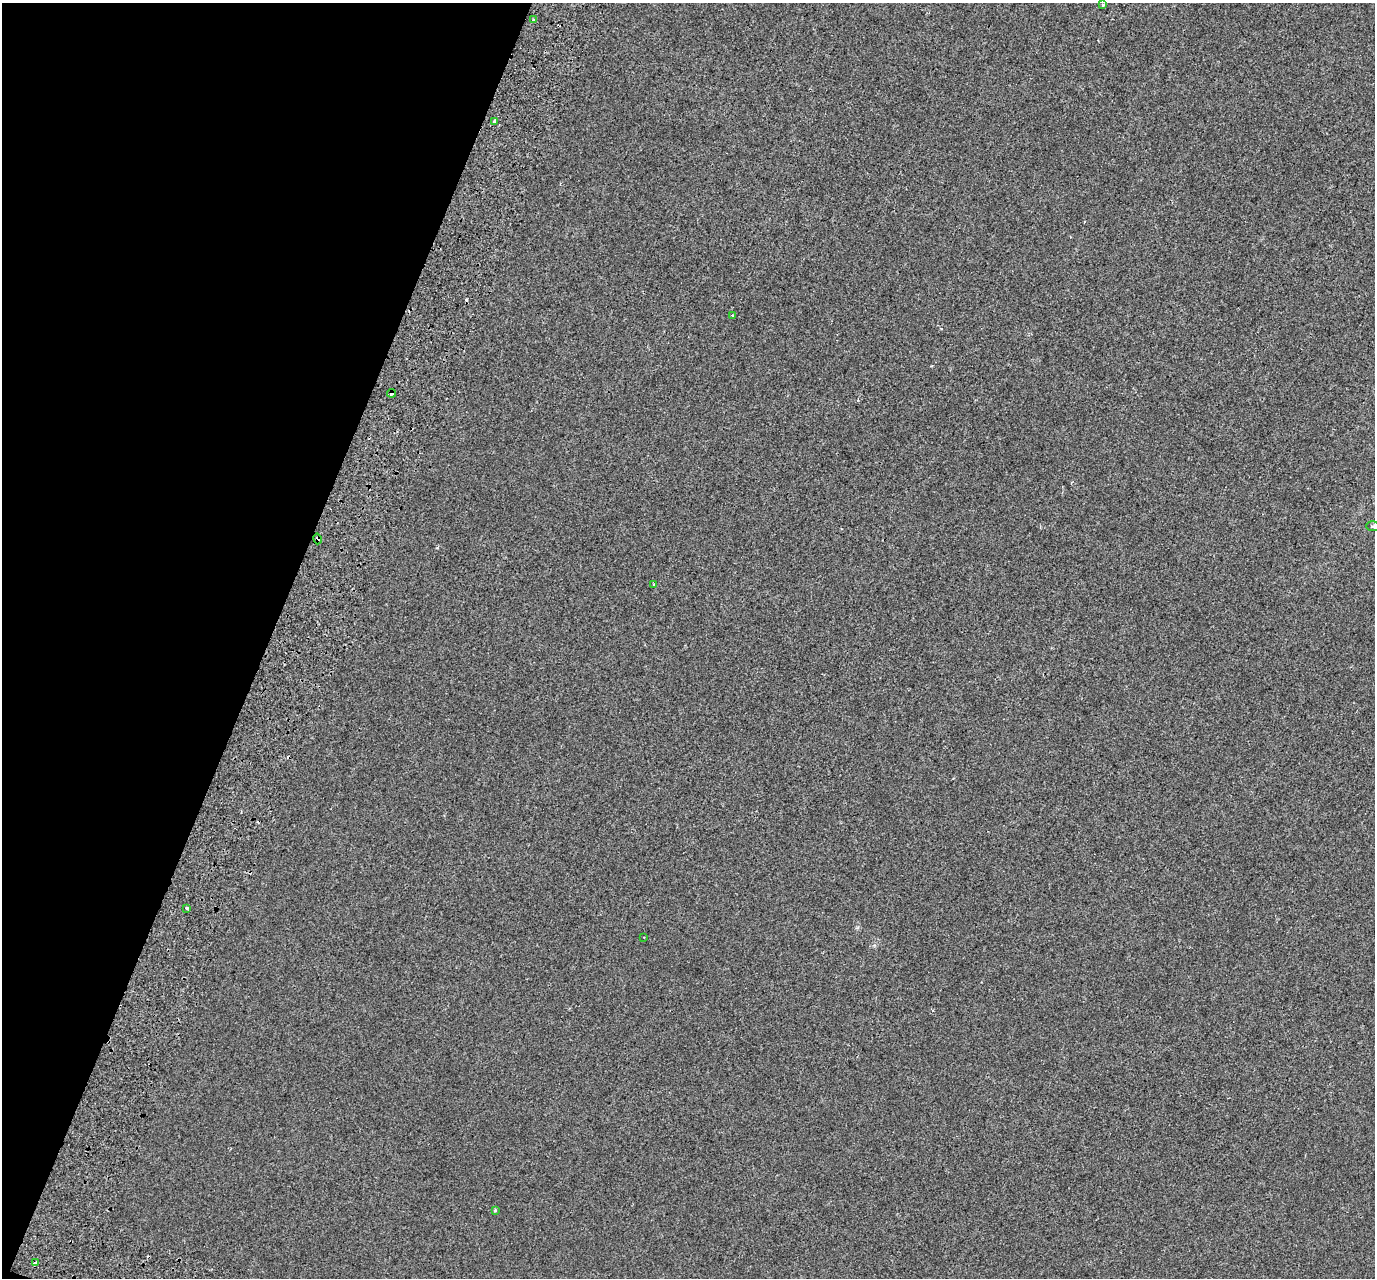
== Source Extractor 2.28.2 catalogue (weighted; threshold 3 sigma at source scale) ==
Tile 9 of 4 x 4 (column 1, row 3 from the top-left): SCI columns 104-1476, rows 1673-2948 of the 5689 x 5835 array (HDU 1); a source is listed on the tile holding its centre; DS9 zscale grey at full resolution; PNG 1377 x 1280 px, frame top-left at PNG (2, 3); each listed source drawn as its Kron ellipse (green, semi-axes under 4 px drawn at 4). Shown black and unused: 20% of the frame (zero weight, under 2 of 3 exposures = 7% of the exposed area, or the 3 px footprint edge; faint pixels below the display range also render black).
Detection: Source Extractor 2.28.2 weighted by HDU 2 'WHT'; one run over the whole footprint, this tile lists its part. Background -3.45e-04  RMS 0.0045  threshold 0.0203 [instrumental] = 3 sigma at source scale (4.5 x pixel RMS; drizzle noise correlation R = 1.50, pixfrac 1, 0.0396/0.0396 arcsec/px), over >= 5 px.
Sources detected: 16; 4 cosmic-ray / hot-pixel residue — neither listed nor drawn; the other 12 listed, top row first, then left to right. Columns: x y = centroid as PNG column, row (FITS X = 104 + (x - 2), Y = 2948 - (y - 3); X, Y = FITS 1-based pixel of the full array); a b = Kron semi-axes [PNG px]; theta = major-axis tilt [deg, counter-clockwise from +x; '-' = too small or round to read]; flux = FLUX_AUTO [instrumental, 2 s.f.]
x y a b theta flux
1103 4 3 3 - 0.72
534 20 3 3 - 1.8
495 121 3 3 - 3
733 315 4 3 - 0.72
392 393 4 3 - 2
1373 526 6 5 - 0.63
318 539 5 4 - 1.2
653 584 3 2 - 0.34
187 908 3 3 - 0.57
644 937 3 2 - 0.52
495 1210 3 3 - 0.68
35 1263 3 3 - 8.7
Overlapping masked pixels (flux is a lower limit): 3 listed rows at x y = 392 393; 318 539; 35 1263